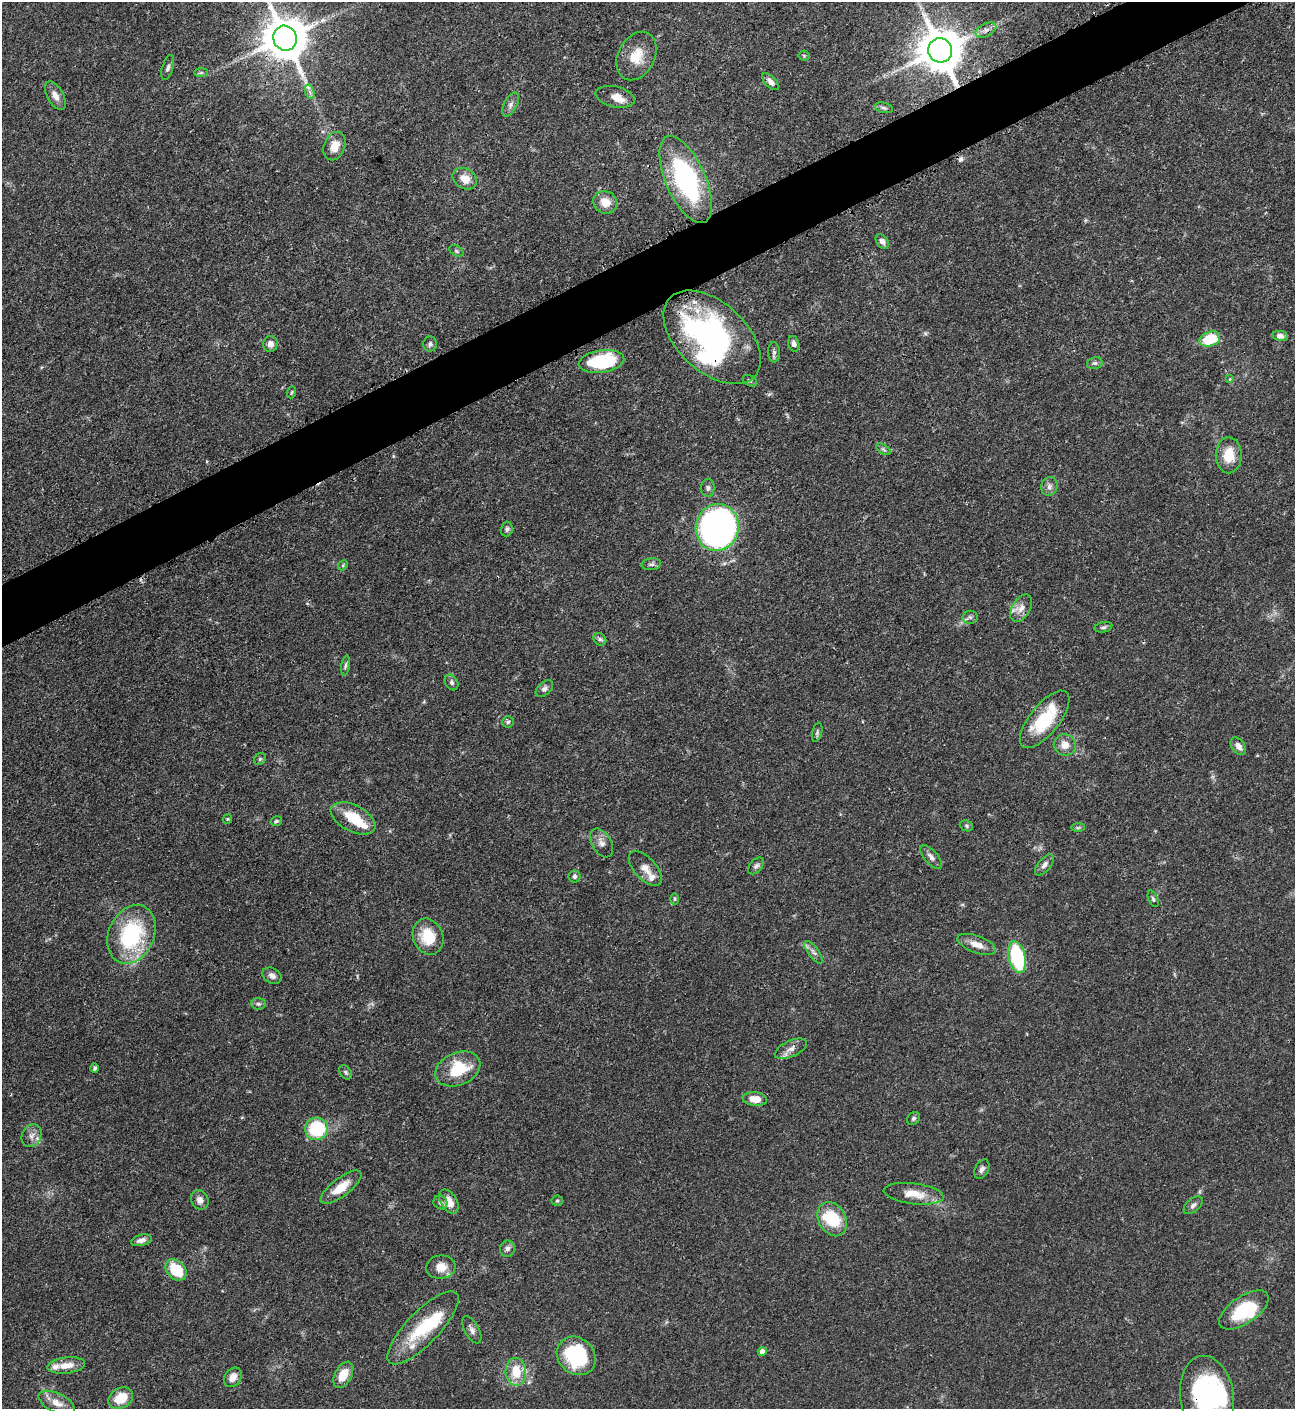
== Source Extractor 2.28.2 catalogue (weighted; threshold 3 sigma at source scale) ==
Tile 10 of 4 x 4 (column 2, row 3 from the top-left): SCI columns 1588-2880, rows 1419-2825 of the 5630 x 5648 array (HDU 1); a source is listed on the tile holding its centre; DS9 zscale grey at full resolution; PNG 1297 x 1411 px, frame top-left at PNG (2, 2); each listed source drawn as its Kron ellipse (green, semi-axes under 4 px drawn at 4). Shown black and unused: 4% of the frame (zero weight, under 3 of 4 exposures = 1% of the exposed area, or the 3 px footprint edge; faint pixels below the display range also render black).
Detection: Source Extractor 2.28.2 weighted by HDU 2 'WHT'; one run over the whole footprint, this tile lists its part. Background 0.0528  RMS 0.0031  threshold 0.0141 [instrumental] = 3 sigma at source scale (4.5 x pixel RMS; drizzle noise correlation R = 1.50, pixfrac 1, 0.05/0.05 arcsec/px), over >= 5 px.
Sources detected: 117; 5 inside a brighter object's white glare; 1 cosmic-ray / hot-pixel residue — neither listed nor drawn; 6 inside a brighter listed object's ellipse — not listed separately; the other 105 listed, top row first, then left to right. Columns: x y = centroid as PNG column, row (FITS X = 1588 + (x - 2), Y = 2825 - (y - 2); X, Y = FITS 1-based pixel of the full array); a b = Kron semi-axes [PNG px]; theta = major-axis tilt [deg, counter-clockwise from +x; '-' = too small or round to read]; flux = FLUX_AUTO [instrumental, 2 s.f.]
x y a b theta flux
986 30 11 6 26 1.5
285 38 12 11 - 1200
940 50 12 12 - 1300
636 56 25 18 63 7.5
804 56 5 5 - 0.42
168 67 13 5 74 1.1
201 73 7 4 0 0.58
771 82 11 5 -46 1.5
310 92 7 4 -71 0.91
55 96 16 8 -61 2.4
615 97 20 10 -13 3
510 104 13 6 63 1.4
884 108 9 5 -14 0.74
335 146 15 10 68 4.2
465 179 13 10 -33 3.9
686 180 47 19 -66 49
605 202 12 11 - 4.2
882 241 8 5 -56 1.1
456 251 7 5 -28 0.62
1280 336 8 5 -9 1.3
712 337 58 34 -43 77
1210 339 10 7 20 15
270 344 8 7 - 1.9
430 344 7 7 - 0.88
794 344 8 5 -75 1.1
774 352 10 6 -89 0.99
602 361 23 11 8 24
1095 363 8 5 13 0.74
1230 379 4 4 - 0.28
750 381 8 5 -29 0.59
292 392 6 3 70 0.41
883 449 8 4 -31 0.63
1229 455 18 13 -89 7
1049 486 9 8 - 1.4
708 488 9 7 86 0.95
717 527 23 21 76 150
507 529 7 6 - 0.88
651 564 10 6 6 0.97
343 565 6 4 48 0.4
1021 608 15 9 59 2.7
970 617 8 6 8 0.91
1103 627 9 5 12 0.78
600 639 7 5 -44 0.73
345 666 10 4 80 0.73
452 682 8 6 -58 0.88
544 689 10 6 42 1.1
1045 719 35 14 51 17
508 722 6 5 - 0.64
817 732 10 5 75 0.67
1065 745 11 10 - 3.1
1238 746 10 6 -53 1.8
260 759 6 5 - 0.59
353 818 24 13 -27 10
227 819 5 4 - 0.35
276 821 6 4 17 0.55
966 826 7 5 -23 0.55
1078 828 7 4 1 0.55
602 843 16 9 -60 2.2
931 857 14 6 -49 1.6
1044 865 12 6 51 1.5
756 866 10 6 49 0.9
645 869 21 11 -47 3.1
574 876 6 6 - 0.81
675 899 6 4 90 0.42
1153 899 9 4 -68 0.69
132 934 30 23 65 31
428 937 18 15 -67 9.2
977 944 20 8 -20 3.3
813 952 13 5 -54 1.4
1017 957 16 8 -76 26
272 976 10 7 -29 1.6
258 1004 7 5 -2 0.72
791 1049 17 8 25 2.3
95 1068 5 4 - 0.69
458 1069 23 16 23 12
346 1072 8 5 -52 0.71
755 1099 12 7 -6 4.4
914 1118 7 5 47 0.69
317 1129 11 11 - 17
32 1136 12 9 61 1.9
982 1169 10 6 63 1.1
341 1187 25 9 37 6.1
914 1194 30 10 -7 6.1
200 1200 10 8 -59 1.9
449 1201 13 8 -58 3.8
557 1201 5 5 - 0.49
440 1202 7 6 - 0.81
1193 1205 11 6 41 1.1
832 1219 18 13 -59 12
141 1240 10 5 14 1.5
507 1249 8 7 - 1.1
441 1267 15 12 7 3.6
176 1270 12 9 -45 12
1244 1310 28 13 34 15
423 1328 48 16 46 17
472 1330 15 7 -61 1.5
762 1352 4 4 - 2.1
576 1356 21 17 -44 25
66 1365 19 8 7 4.3
516 1372 14 10 -87 8.3
343 1375 14 8 62 5.3
233 1377 10 8 54 2.9
1207 1396 41 26 -81 40
121 1398 13 10 30 6.8
57 1403 19 9 -25 3.4
Overlapping masked pixels (flux is a lower limit): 8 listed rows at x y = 986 30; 285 38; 940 50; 615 97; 712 337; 717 527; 1045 719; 1207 1396
Isophote crosses this tile's border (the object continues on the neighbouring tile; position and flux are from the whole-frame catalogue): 2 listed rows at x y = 285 38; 1207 1396